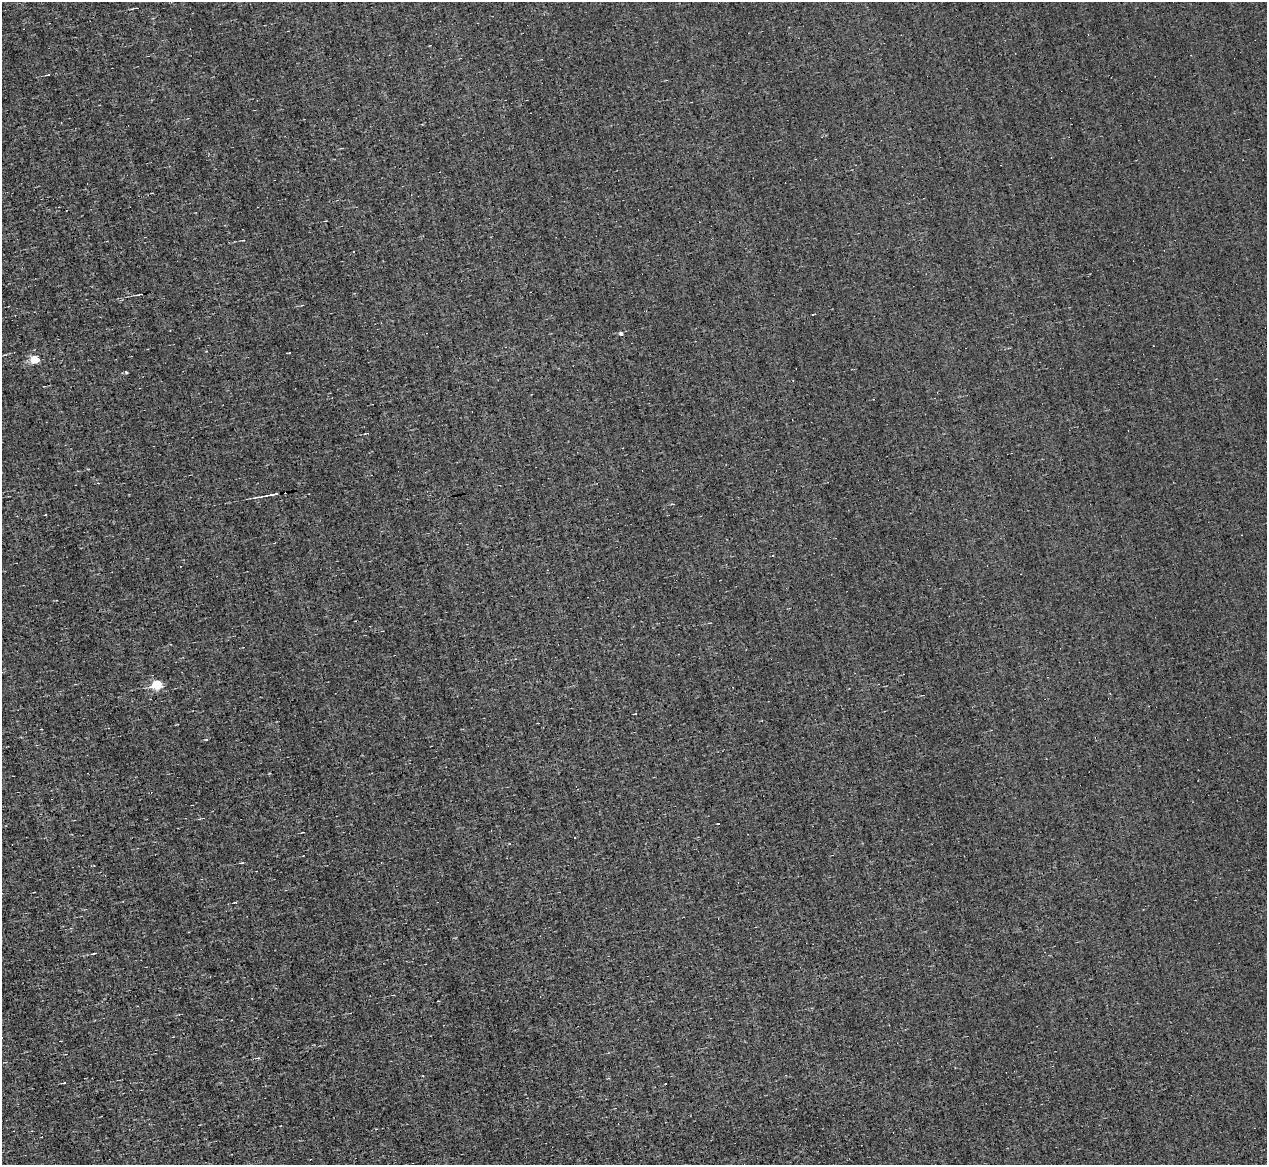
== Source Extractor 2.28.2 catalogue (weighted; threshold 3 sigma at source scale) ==
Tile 7 of 4 x 4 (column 3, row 2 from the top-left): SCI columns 2529-3793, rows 2568-3730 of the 5057 x 5015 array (HDU 1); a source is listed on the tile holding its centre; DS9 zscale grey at full resolution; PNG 1269 x 1167 px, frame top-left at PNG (2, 2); no overlay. Shown black and unused: <1% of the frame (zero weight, under 3 of 4 exposures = <1% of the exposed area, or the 3 px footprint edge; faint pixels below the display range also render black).
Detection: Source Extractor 2.28.2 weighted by HDU 2 'WHT'; one run over the whole footprint, this tile lists its part. Background -0.00238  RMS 0.051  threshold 0.228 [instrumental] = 3 sigma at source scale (4.5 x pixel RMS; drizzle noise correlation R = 1.50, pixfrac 1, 0.05/0.05 arcsec/px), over >= 5 px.
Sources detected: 18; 9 cosmic-ray / hot-pixel residue — not listed; the other 9 listed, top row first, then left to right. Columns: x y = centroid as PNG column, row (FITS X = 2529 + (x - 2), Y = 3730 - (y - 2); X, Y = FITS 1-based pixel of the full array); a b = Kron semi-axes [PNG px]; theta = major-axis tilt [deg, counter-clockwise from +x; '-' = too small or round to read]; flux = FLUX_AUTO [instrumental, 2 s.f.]
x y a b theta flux
48 75 5 2 - 4.9
353 251 3 2 - 6.2
621 334 5 4 - 14
289 352 3 2 - 4.2
35 359 5 5 - 210
272 494 16 2 11 23
157 685 5 5 - 320
206 739 4 3 - 5.5
258 1058 7 3 4 5.6